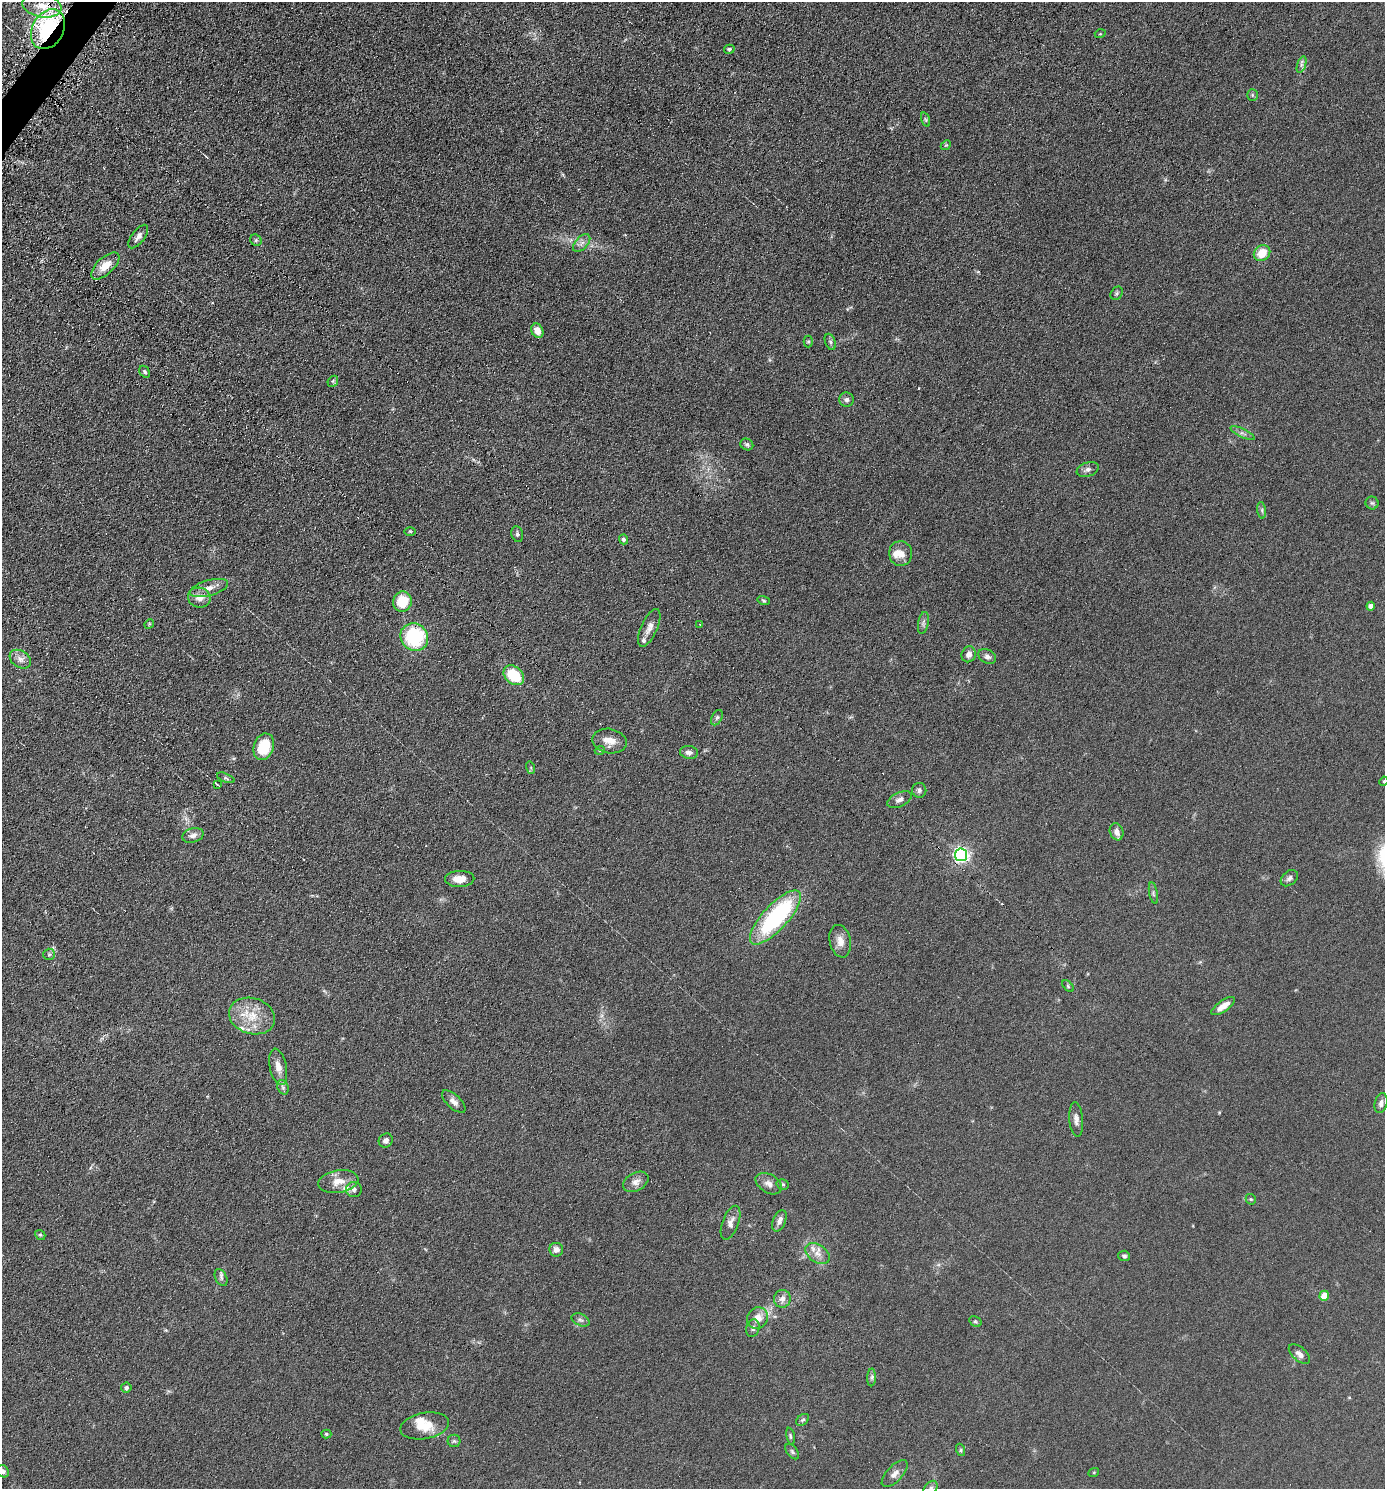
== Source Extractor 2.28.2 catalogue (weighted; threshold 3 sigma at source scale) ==
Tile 11 of 4 x 4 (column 3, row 3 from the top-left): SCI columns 2915-4297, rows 1496-2982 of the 5970 x 5964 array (HDU 1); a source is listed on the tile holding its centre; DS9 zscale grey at full resolution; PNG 1387 x 1491 px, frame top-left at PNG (2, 2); each listed source drawn as its Kron ellipse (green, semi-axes under 4 px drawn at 4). Shown black and unused: <1% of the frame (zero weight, under 4 of 8 exposures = <1% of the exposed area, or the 3 px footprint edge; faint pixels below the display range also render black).
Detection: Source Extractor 2.28.2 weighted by HDU 2 'WHT'; one run over the whole footprint, this tile lists its part. Background 0.0901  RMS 0.0078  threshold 0.032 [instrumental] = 3 sigma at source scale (4.09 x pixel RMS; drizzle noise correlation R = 1.36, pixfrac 0.8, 0.05/0.05 arcsec/px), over >= 5 px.
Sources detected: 112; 1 inside a brighter object's white glare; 2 cosmic-ray / hot-pixel residue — neither listed nor drawn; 4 inside a brighter listed object's ellipse — not listed separately; the other 105 listed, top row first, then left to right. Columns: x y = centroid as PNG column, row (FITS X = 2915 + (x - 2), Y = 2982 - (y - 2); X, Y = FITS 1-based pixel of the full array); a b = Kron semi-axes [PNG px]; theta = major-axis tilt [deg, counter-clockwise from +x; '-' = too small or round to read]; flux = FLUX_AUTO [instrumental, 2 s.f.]
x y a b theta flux
42 6 20 11 -11 13
48 29 21 15 60 87
1100 34 5 3 - 0.63
729 49 5 4 - 1.1
1301 65 9 4 72 1.7
1252 95 6 5 - 1
926 120 7 3 -71 0.89
946 145 6 4 43 0.77
138 236 14 6 52 3.7
256 240 6 5 - 1.1
582 243 11 6 46 3.1
1262 253 9 7 41 12
105 266 18 8 43 9.4
1117 293 7 5 53 1.3
537 331 7 6 - 6.1
808 341 6 4 -90 0.95
830 342 8 5 -69 1.6
145 372 6 4 -57 1.4
333 381 6 4 47 0.96
847 400 7 7 - 1.9
1243 433 13 4 -25 2.2
747 444 7 5 -29 1.5
1088 469 11 7 19 2.8
1372 503 6 6 - 1.4
1262 510 8 4 -82 1.3
410 531 6 4 -1 0.79
517 534 8 5 -77 1.6
624 539 5 4 - 1.9
901 554 12 11 - 6.5
209 588 20 7 15 5.9
199 598 11 10 - 5.5
764 601 6 4 -18 0.91
402 602 10 9 - 20
1371 606 4 4 - 4.4
923 623 11 5 79 1.9
149 624 5 4 - 0.74
699 624 3 2 - 0.51
649 628 20 8 66 5.1
414 637 14 13 - 48
969 654 8 7 - 3.4
987 656 9 6 -30 2.4
20 659 11 8 -34 3.9
514 675 11 8 -42 24
717 718 8 5 62 1.5
609 741 17 12 -11 7.9
264 747 14 10 70 22
600 750 5 3 - 0.65
689 752 9 6 -8 2.8
531 768 6 4 -72 0.81
226 778 9 3 -23 1.1
1384 781 5 4 - 0.63
217 784 4 2 - 0.8
919 790 7 7 - 2
899 800 13 7 25 3
1117 832 9 6 -71 4
193 835 11 7 15 3.4
961 855 6 6 - 210
1289 878 10 7 40 2.1
460 879 14 8 2 8.2
1153 893 11 4 -79 1.4
775 917 35 12 47 86
840 941 16 10 -77 6.3
49 954 6 5 - 1.2
1068 986 7 4 -47 0.94
1223 1006 14 5 35 6.7
252 1016 23 18 -17 18
278 1067 18 8 -78 5.9
283 1087 7 5 -70 1.5
454 1101 15 7 -43 3.7
1381 1103 10 6 76 2.8
1076 1119 17 7 -85 3.5
386 1140 7 6 - 2.9
338 1181 20 11 9 9
636 1182 13 9 27 4.1
769 1184 14 9 -31 4.2
783 1184 6 5 - 1.3
354 1190 8 7 - 2.7
1251 1199 5 4 - 0.87
779 1221 11 6 67 3.7
731 1223 18 8 69 4.4
40 1235 5 4 - 1.1
556 1250 7 7 - 3.3
817 1254 13 8 -33 5.7
1124 1256 6 5 - 1.4
221 1277 9 5 -65 1.9
1324 1296 5 4 - 12
782 1299 9 8 - 4
758 1318 11 10 - 7.1
580 1320 9 6 -26 2
975 1322 6 5 - 0.98
753 1328 9 6 74 2
1299 1354 13 6 -41 3.5
872 1377 9 4 88 1.6
126 1388 5 5 - 1.7
803 1420 7 5 39 1.1
425 1426 24 13 11 13
326 1434 5 4 - 0.91
790 1436 8 4 -79 1.1
454 1441 6 6 - 1.4
961 1450 6 4 -71 1
792 1452 9 5 -53 1.5
3 1471 7 5 -48 1.8
1094 1472 5 3 - 0.62
895 1474 17 8 47 4.4
930 1488 9 6 50 1.7
Overlapping masked pixels (flux is a lower limit): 2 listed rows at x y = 48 29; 961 855
Isophote crosses this tile's border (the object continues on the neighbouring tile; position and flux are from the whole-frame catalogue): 3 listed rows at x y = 1384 781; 3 1471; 930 1488